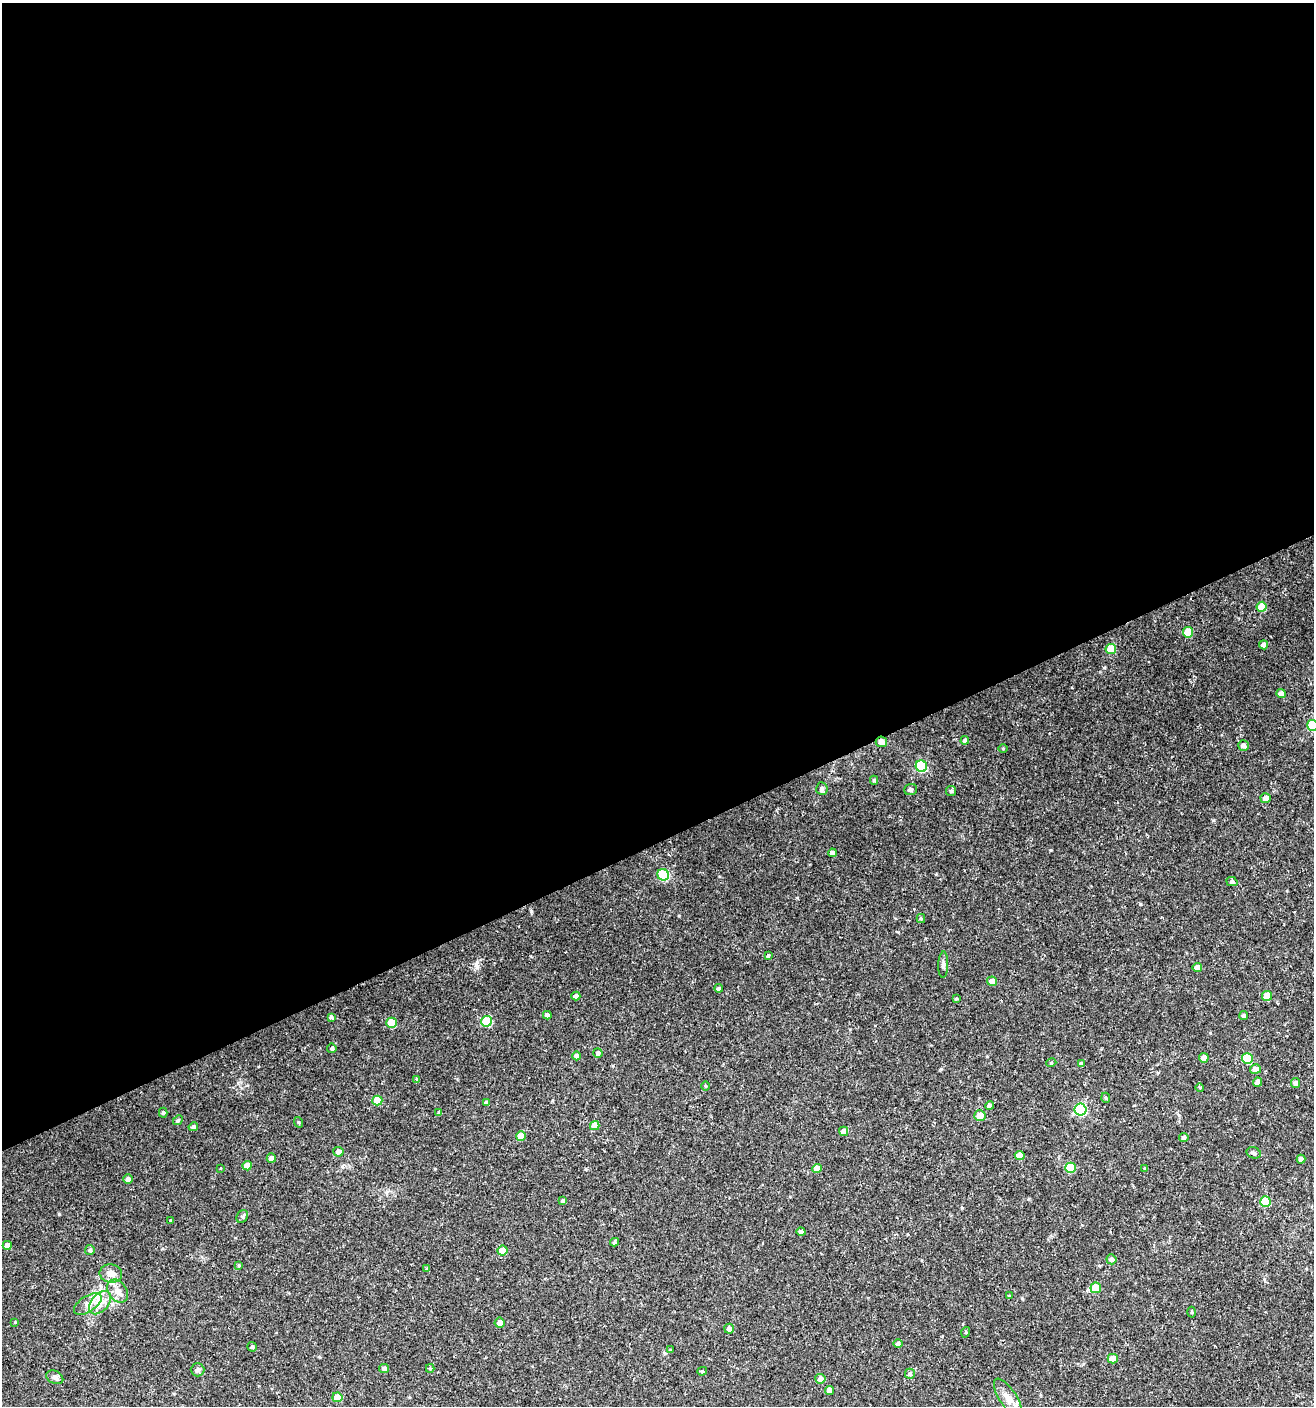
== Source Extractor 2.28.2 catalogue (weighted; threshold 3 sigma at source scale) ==
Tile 2 of 4 x 4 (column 2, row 1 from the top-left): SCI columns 1395-2706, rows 4211-5614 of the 5473 x 5614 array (HDU 1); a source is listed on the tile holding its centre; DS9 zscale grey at full resolution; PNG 1316 x 1408 px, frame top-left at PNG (2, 3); each listed source drawn as its Kron ellipse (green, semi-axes under 4 px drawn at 4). Shown black and unused: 60% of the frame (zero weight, under 2 of 3 exposures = <1% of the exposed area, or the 3 px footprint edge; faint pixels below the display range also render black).
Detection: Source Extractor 2.28.2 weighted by HDU 2 'WHT'; one run over the whole footprint, this tile lists its part. Background 0.0254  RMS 0.0042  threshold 0.0188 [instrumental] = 3 sigma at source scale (4.5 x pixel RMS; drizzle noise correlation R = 1.50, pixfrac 1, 0.0396/0.0396 arcsec/px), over >= 5 px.
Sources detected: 109; all 109 listed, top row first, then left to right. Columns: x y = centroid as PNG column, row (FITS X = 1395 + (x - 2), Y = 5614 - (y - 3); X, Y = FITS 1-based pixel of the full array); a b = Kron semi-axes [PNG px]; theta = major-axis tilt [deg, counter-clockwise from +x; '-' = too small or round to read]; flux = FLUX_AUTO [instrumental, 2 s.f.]
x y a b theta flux
1262 607 5 5 - 7.9
1188 632 5 5 - 9.2
1264 645 4 4 - 2
1111 649 5 5 - 8.7
1281 694 4 4 - 2.7
1313 725 5 5 - 20
965 740 4 4 - 1.1
881 742 5 5 - 2
1243 746 5 5 - 1.5
1003 748 4 3 - 0.35
921 766 6 5 - 30
874 780 4 4 - 0.63
822 789 6 5 - 1.1
911 790 6 5 - 0.99
951 791 5 5 - 0.66
1266 798 5 5 - 2.2
832 853 4 4 - 1.8
663 875 6 5 - 22
1232 882 5 4 - 1.1
921 918 4 4 - 0.45
768 956 3 3 - 1.3
943 965 13 5 88 1.2
1197 968 4 4 - 2.6
992 981 5 4 - 3.3
719 988 4 4 - 0.84
576 996 4 4 - 1.3
1267 996 5 5 - 7.5
956 999 4 4 - 0.5
547 1015 4 4 - 1.2
1244 1015 4 4 - 1.1
331 1017 4 4 - 0.81
486 1021 5 5 - 17
392 1023 5 5 - 8.3
332 1048 5 4 - 0.86
598 1053 5 4 - 1.1
576 1056 4 4 - 1.2
1204 1058 5 4 - 4.1
1247 1059 5 5 - 14
1051 1063 5 3 - 0.35
1081 1063 4 4 - 0.93
1255 1069 5 5 - 2.4
417 1079 4 3 - 0.52
1257 1082 4 4 - 1.9
1296 1083 5 4 - 1.4
705 1086 4 3 - 0.37
1200 1088 4 3 - 0.62
1106 1098 5 3 - 0.44
377 1100 5 5 - 8.8
486 1102 4 3 - 1.1
989 1106 4 4 - 1.6
1080 1109 6 6 - 43
439 1112 4 3 - 0.6
163 1113 5 4 - 0.72
980 1115 6 5 - 4.6
178 1120 5 4 - 0.53
298 1122 5 3 - 0.4
595 1126 5 4 - 4.8
193 1127 4 4 - 0.89
844 1131 5 4 - 2.4
521 1136 5 5 - 5.7
1184 1138 4 4 - 1.1
338 1152 5 5 - 2
1254 1153 7 5 -16 0.97
1020 1155 5 4 - 3.6
271 1158 5 4 - 1.5
1301 1159 4 4 - 1.9
247 1166 4 4 - 4.3
220 1168 3 2 - 0.6
817 1168 5 4 - 4.1
1070 1168 5 5 - 13
1145 1168 3 3 - 0.75
128 1179 5 5 - 1.3
563 1201 4 3 - 0.75
1265 1202 5 5 - 13
242 1216 7 5 52 0.72
171 1221 3 2 - 0.34
801 1232 4 4 - 1.1
615 1242 4 3 - 0.65
7 1245 4 4 - 2.2
90 1250 5 5 - 0.83
502 1251 5 5 - 5.5
1111 1259 5 5 - 1.4
239 1265 4 3 - 0.44
427 1269 4 4 - 0.67
111 1274 11 9 -11 2.9
1096 1288 5 5 - 8.6
118 1291 13 9 -55 3.1
1009 1296 4 4 - 0.34
100 1303 13 8 49 3.8
88 1304 16 8 32 3.5
1192 1312 5 3 - 0.43
15 1322 3 2 - 0.29
500 1323 5 5 - 2.2
729 1329 5 5 - 2.1
966 1332 5 3 - 0.42
898 1344 4 4 - 1
252 1347 5 4 - 0.65
671 1350 3 3 - 0.36
1113 1359 5 5 - 5.4
384 1368 5 4 - 1.3
430 1368 4 4 - 0.5
197 1370 7 6 - 1.1
702 1371 5 4 - 0.59
910 1374 5 5 - 0.85
55 1377 9 6 -27 1.4
820 1379 5 5 - 2.6
829 1390 4 4 - 2.6
337 1397 5 5 - 5.3
1008 1398 22 8 -57 3.9
Overlapping masked pixels (flux is a lower limit): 1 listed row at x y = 881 742
Isophote crosses this tile's border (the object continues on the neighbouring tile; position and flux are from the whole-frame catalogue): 1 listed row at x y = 1313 725
Unlisted compact peaks at least as high as the median listed source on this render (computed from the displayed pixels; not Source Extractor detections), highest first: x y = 531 911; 1213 820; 1051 850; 476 964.